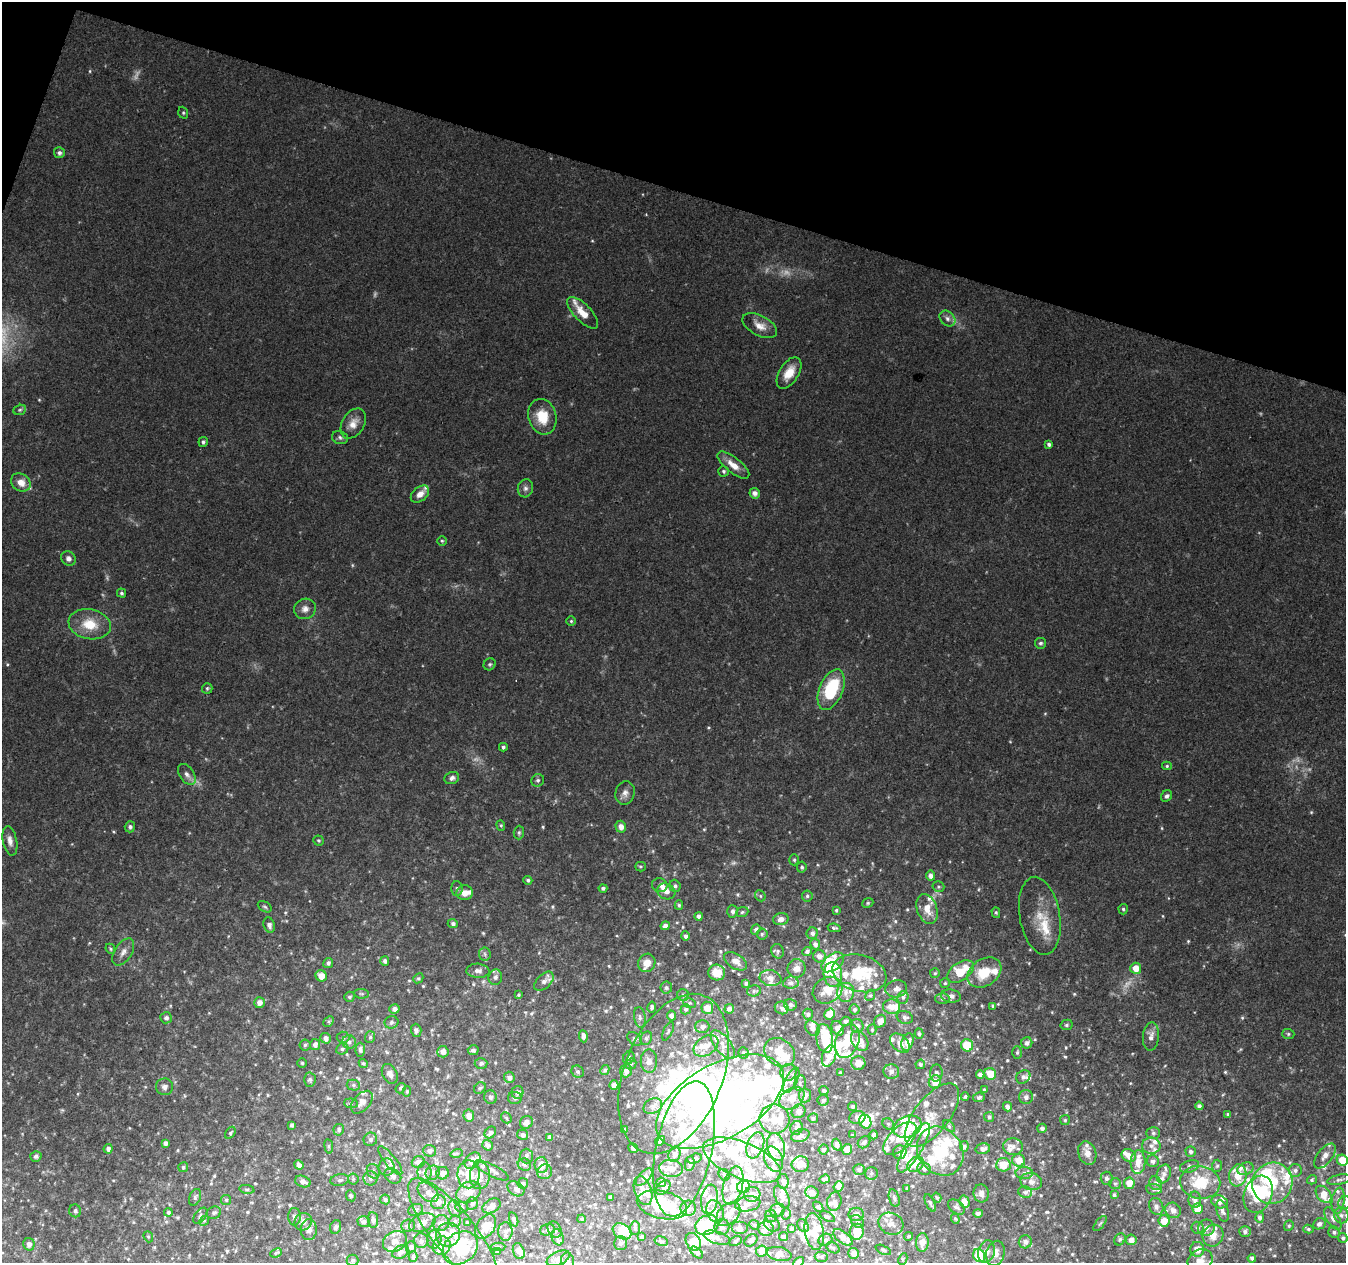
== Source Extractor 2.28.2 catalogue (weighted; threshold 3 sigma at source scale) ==
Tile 2 of 4 x 4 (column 2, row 1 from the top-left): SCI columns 1351-2694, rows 4063-5323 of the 5382 x 5538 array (HDU 1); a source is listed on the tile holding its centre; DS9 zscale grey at full resolution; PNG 1348 x 1265 px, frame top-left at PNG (2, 2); each listed source drawn as its Kron ellipse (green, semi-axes under 4 px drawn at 4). Shown black and unused: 15% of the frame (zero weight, under 2 of 3 exposures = <1% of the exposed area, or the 3 px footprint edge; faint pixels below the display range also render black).
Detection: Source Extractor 2.28.2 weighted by HDU 2 'WHT'; one run over the whole footprint, this tile lists its part. Background 0.0592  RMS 0.0067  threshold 0.0301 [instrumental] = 3 sigma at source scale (4.5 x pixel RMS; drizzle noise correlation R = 1.50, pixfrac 1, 0.0396/0.0396 arcsec/px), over >= 5 px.
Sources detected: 820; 8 too faint to see at this stretch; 26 inside a brighter object's white glare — neither listed nor drawn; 151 inside a brighter listed object's ellipse — not listed separately; of the other 635, all 500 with FLUX_AUTO >= 0.925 (the completeness limit of this list) listed and drawn (135 fainter detections not listed), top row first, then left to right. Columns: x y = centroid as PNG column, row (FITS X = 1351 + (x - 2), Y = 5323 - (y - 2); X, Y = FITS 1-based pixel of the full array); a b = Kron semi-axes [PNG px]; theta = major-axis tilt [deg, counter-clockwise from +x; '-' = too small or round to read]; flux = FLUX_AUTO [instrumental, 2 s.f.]
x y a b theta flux
183 113 6 4 -70 1
59 153 5 5 - 2.2
583 313 20 8 -46 9.6
947 319 9 7 -47 2.7
760 326 19 10 -28 7.1
789 373 17 9 58 10
20 410 6 5 - 1.1
542 417 18 14 -74 17
353 424 16 11 59 7
340 438 8 6 -15 1.8
203 442 5 4 - 1.5
1049 444 4 3 - 1.8
733 465 19 7 -39 8.1
724 471 5 5 - 1.3
21 482 10 8 -33 6.9
525 488 9 7 75 2.6
755 493 5 5 - 3.2
420 494 10 7 40 5.3
442 541 4 4 - 0.92
68 558 8 7 - 2.8
121 593 5 4 - 1.2
305 609 11 10 - 4.3
571 621 5 5 - 1.1
90 624 21 15 -11 17
1040 643 6 5 - 1.4
490 664 6 5 - 1.2
207 688 5 5 - 1.1
831 690 21 11 68 42
503 747 4 4 - 1.5
1167 766 5 4 - 1
187 774 12 7 -55 3.3
452 778 7 6 - 2.4
538 780 6 6 - 1.6
625 793 12 9 74 4
1167 796 6 5 - 1.9
501 825 5 4 - 0.97
130 827 5 5 - 1.7
621 827 6 5 - 4.6
519 833 7 5 89 1.3
319 840 5 5 - 1.2
10 841 15 7 -79 4.7
794 860 5 5 - 1.2
640 867 5 4 - 1
802 867 5 4 - 1.4
930 876 5 4 - 3.4
528 880 4 4 - 1.4
660 885 8 7 - 2.2
675 886 6 5 - 1.7
938 887 6 5 - 1.1
457 888 7 5 -88 1.6
603 888 4 4 - 1.6
666 891 9 7 -26 4.8
464 893 8 7 - 5.4
760 896 6 5 - 1
807 896 5 5 - 1.3
868 903 6 4 23 0.96
679 905 5 4 - 1
265 907 7 5 -31 1.2
927 909 15 10 -70 8.6
1123 909 5 4 - 1.2
836 910 4 3 - 0.95
732 911 6 5 - 2.2
742 912 6 4 22 1.2
996 913 5 4 - 1.1
699 916 4 4 - 2.5
1040 916 39 20 -80 17
781 919 8 6 15 3.8
453 924 5 4 - 1.8
269 925 8 5 -72 2.6
665 926 4 4 - 3.1
834 928 6 3 -10 1.3
756 929 5 4 - 1.4
812 933 6 5 - 2.4
762 934 5 5 - 1.3
685 936 4 4 - 1.8
815 944 5 5 - 2.6
110 949 5 4 - 1
778 951 7 6 - 1.4
807 951 5 4 - 2
123 952 15 8 57 4.7
485 954 6 5 - 1.6
819 956 6 6 - 3.4
385 961 5 4 - 1.8
735 961 13 7 -31 5.1
833 962 12 8 37 6.8
328 963 5 4 - 2.1
647 963 9 8 - 7.7
796 968 9 9 - 4
1136 968 5 5 - 9.2
478 971 12 7 -3 3.4
960 971 15 9 35 22
717 972 8 7 - 8.6
859 973 27 18 -15 30
935 973 5 5 - 1
984 973 18 13 35 20
833 974 12 9 -87 6.8
321 976 6 5 - 6.6
495 977 8 6 75 2.5
418 978 5 4 - 1.1
770 978 11 8 -10 3.9
544 981 12 7 44 3.8
746 983 4 3 - 1.4
791 983 8 6 9 2.4
945 983 5 5 - 0.97
666 988 6 5 - 1.5
896 989 11 8 9 3.7
828 990 15 12 30 11
754 991 7 5 15 1.4
846 992 9 8 - 3.9
362 994 7 4 -6 1.1
518 995 3 3 - 0.97
683 995 6 6 - 1.3
870 995 6 4 65 1.1
951 996 10 6 -8 3
349 997 5 5 - 1.3
903 997 7 5 75 1.8
942 999 7 5 1 1.4
259 1003 5 5 - 4.6
689 1003 6 5 - 1.1
790 1005 6 6 - 2
993 1006 4 3 - 1.4
652 1007 5 4 - 1.4
892 1007 8 7 - 6.7
707 1008 6 6 - 7.1
782 1008 7 6 - 2.3
394 1009 5 5 - 3.2
686 1009 5 5 - 1.8
729 1009 5 4 - 2.6
855 1009 5 5 - 1.6
808 1014 5 5 - 1.9
830 1014 6 5 - 10
671 1016 5 4 - 2.6
640 1017 10 6 -80 2.2
905 1017 8 6 -19 2.2
166 1018 6 5 - 2.3
329 1021 6 4 44 1.1
845 1021 5 4 - 1.7
880 1021 7 5 50 4.7
391 1022 7 6 - 1.6
1066 1025 6 5 - 1.4
857 1026 7 6 - 3.6
702 1027 7 6 - 3
812 1028 8 6 -56 3.8
838 1028 8 5 -60 5
416 1030 6 5 - 2
872 1030 5 4 - 1.1
668 1031 10 4 65 1.4
919 1034 5 4 - 1.3
1288 1034 6 5 - 1.2
583 1036 6 4 -84 2.4
343 1037 6 5 - 1.8
370 1037 6 5 - 1.4
1151 1037 14 8 85 5
326 1038 5 5 - 3.6
646 1038 7 5 62 1.5
825 1038 15 8 -80 27
634 1039 8 5 -41 1.6
847 1041 17 11 70 20
860 1041 11 7 -57 8.6
349 1042 7 6 - 2.1
907 1042 9 5 71 6.9
900 1043 11 7 -43 5.4
1027 1043 6 5 - 2.5
305 1045 5 5 - 1.3
315 1045 5 5 - 3.2
723 1045 17 8 -52 5.2
967 1045 6 6 - 20
706 1046 13 9 34 7.1
342 1049 6 5 - 1.4
360 1050 7 5 89 1.8
473 1050 5 5 - 1.9
443 1052 6 5 - 3.6
779 1052 16 13 -37 11
1017 1052 6 4 88 1.2
744 1053 5 5 - 1.5
829 1056 11 7 71 7.2
629 1058 7 5 59 1.5
649 1061 11 8 89 4.6
302 1063 5 4 - 0.94
363 1063 5 4 - 1
481 1063 6 5 - 1.7
858 1063 7 7 - 6.6
631 1064 6 5 - 1.1
920 1064 5 4 - 1.5
605 1070 5 4 - 1.6
626 1071 6 5 - 4
891 1071 8 7 - 2.6
578 1072 6 5 - 1.5
788 1072 8 8 - 3.2
840 1073 4 3 - 1.7
936 1073 8 6 87 2
390 1074 10 7 -62 3.7
674 1074 84 49 68 140
990 1074 6 5 - 11
980 1075 4 4 - 3.8
509 1077 6 5 - 2.6
1023 1077 7 6 - 2.5
310 1080 7 5 86 1.4
791 1080 14 5 63 3.6
935 1082 7 6 - 6.8
800 1083 8 6 80 2.1
353 1085 7 5 -14 1.5
614 1085 4 4 - 3.5
165 1087 8 8 - 3.1
401 1088 5 4 - 1.2
480 1088 6 5 - 1.6
984 1090 3 3 - 1.1
407 1091 5 4 - 1
824 1091 4 4 - 2.1
517 1092 6 6 - 3.7
805 1095 7 6 - 3.4
490 1097 7 6 - 1.8
965 1097 4 3 - 1
979 1097 6 5 - 1.5
1026 1097 7 7 - 2.5
515 1098 7 6 - 1.5
792 1098 13 10 35 11
823 1100 5 5 - 1.4
362 1102 13 8 48 4.8
720 1102 70 37 29 450
351 1103 7 5 -6 1.3
653 1106 10 7 28 3.5
852 1106 5 4 - 1.4
1199 1106 4 4 - 1.9
1007 1107 5 4 - 2.5
799 1111 7 6 - 3.3
1228 1114 4 4 - 1
932 1115 38 17 52 14
469 1116 6 5 - 5.5
857 1117 8 6 12 3.7
989 1117 5 5 - 1.2
506 1118 6 5 - 0.96
813 1118 5 5 - 1.1
774 1119 15 14 - 10
1065 1120 5 5 - 1.1
526 1122 7 6 - 3.5
865 1122 7 6 - 17
888 1124 6 5 - 1.4
292 1125 4 3 - 1.7
949 1126 7 4 -46 1.1
908 1127 14 10 22 15
797 1128 7 6 - 2.5
1042 1128 5 4 - 1.9
339 1130 6 5 - 1.6
624 1130 4 3 - 2.4
230 1133 7 4 55 1.1
490 1133 6 5 - 2.1
1153 1133 7 6 - 1.7
523 1135 5 5 - 2.6
853 1135 4 3 - 0.97
874 1135 4 4 - 2.3
800 1136 9 6 17 3.2
550 1137 4 4 - 3
370 1139 7 6 - 2.1
900 1139 21 11 43 11
660 1141 5 4 - 2.5
864 1142 7 5 41 2.1
165 1143 4 4 - 2.2
487 1145 5 5 - 2.5
755 1145 13 8 70 11
837 1145 6 4 -69 2.4
329 1146 7 4 -82 1.2
964 1146 5 4 - 1.9
1151 1146 9 8 - 4.2
776 1147 14 8 -75 14
1013 1147 10 8 -4 4.1
633 1148 5 3 - 1.7
914 1148 28 8 59 9.6
108 1149 5 4 - 2.4
684 1149 69 28 78 55
847 1149 5 5 - 7.2
983 1149 7 5 13 3.4
823 1150 5 5 - 1.6
429 1151 6 6 - 2.5
940 1151 26 22 -54 34
1191 1151 5 5 - 1.7
900 1152 7 6 - 3.4
457 1153 6 4 16 0.94
1087 1153 12 9 -71 4.5
675 1154 8 6 73 2.9
1129 1155 7 6 - 5.3
36 1156 6 5 - 1.8
526 1156 7 6 - 2
1325 1156 15 7 52 4.5
694 1159 7 5 16 1.9
774 1159 13 9 -68 6.1
742 1160 41 18 -22 31
1019 1160 6 6 - 9.2
1342 1160 6 5 - 9
390 1161 18 5 -52 3.7
473 1161 9 6 48 6.2
1153 1161 6 6 - 2.4
418 1162 6 5 - 3.7
1138 1162 12 7 88 8
690 1164 7 4 82 2.1
800 1164 8 7 - 9.7
916 1164 9 7 38 12
299 1165 5 4 - 2.6
524 1165 7 6 - 1.9
541 1165 8 6 -88 7.3
1003 1165 7 6 - 11
1189 1166 10 6 18 2.4
1217 1166 6 5 - 1.3
183 1167 5 5 - 1.2
386 1167 8 8 - 2.8
671 1168 12 8 -6 5.1
859 1169 6 5 - 1.5
924 1169 7 6 - 2.4
1245 1169 8 6 21 2.4
492 1170 19 6 -27 3.7
1295 1170 6 6 - 1.8
373 1171 7 6 - 1.7
424 1172 10 7 89 3.9
545 1172 7 7 - 2.4
433 1173 7 7 - 2.4
443 1173 6 6 - 3.5
871 1173 6 6 - 1.9
1024 1173 8 6 1 2.3
468 1174 14 11 -90 12
1164 1174 9 7 69 3.3
724 1175 6 5 - 1.4
1238 1175 11 8 81 12
393 1176 9 6 -32 2.9
480 1176 13 10 87 5.5
644 1177 11 5 46 2.7
370 1178 7 7 - 2.2
1106 1178 7 6 - 1.9
353 1179 5 5 - 1
825 1179 5 4 - 1.9
340 1180 9 5 9 2
1312 1180 5 4 - 1.1
1339 1180 12 5 12 1.9
303 1181 8 5 -20 4.1
783 1181 7 5 -82 2.8
1031 1181 11 8 -12 4.7
661 1182 5 4 - 1.4
1200 1182 20 16 -9 22
523 1183 5 5 - 1.5
1129 1183 6 5 - 6.4
1156 1183 7 6 - 2.3
1272 1183 21 20 - 28
1115 1184 6 5 - 1.3
733 1185 19 9 76 11
839 1186 5 4 - 4.7
743 1187 6 6 - 19
663 1188 8 5 43 2.3
247 1189 8 4 -8 1
516 1189 9 6 -34 2.8
907 1189 3 3 - 0.96
1154 1189 8 5 -8 1.6
643 1191 15 8 -71 5.5
428 1192 12 8 -40 4.3
469 1192 13 9 30 6.9
1025 1192 7 5 -23 1.7
812 1193 7 6 - 4.7
981 1193 9 7 -84 2.8
752 1194 8 7 - 3.9
1258 1194 19 14 69 41
1324 1194 9 6 -51 10
1114 1195 4 3 - 1.4
351 1196 6 4 -64 1.3
195 1197 9 5 68 1.7
610 1197 4 3 - 1.5
782 1197 12 6 -65 3.6
894 1198 9 5 -74 1.8
937 1198 5 4 - 1.2
385 1199 5 4 - 1.6
709 1199 15 8 81 7.8
226 1200 5 5 - 1.1
1195 1200 8 6 -90 2.9
834 1201 9 7 77 2.7
1338 1201 13 6 82 3.6
438 1202 7 7 - 3.7
964 1202 6 5 - 5.7
1220 1202 8 6 -20 2.9
1345 1202 7 6 - 1.8
472 1203 6 5 - 1.4
930 1203 9 4 -65 1.5
748 1204 13 7 10 4.7
662 1205 25 14 -13 30
492 1206 10 6 29 4.7
462 1207 6 5 - 1.1
818 1207 6 4 -46 1.6
956 1207 9 6 -36 2
1156 1207 9 7 -68 2.8
455 1208 8 6 -72 2.1
688 1208 7 7 - 3.1
1197 1208 5 5 - 12
416 1210 7 5 24 1.8
777 1210 7 6 - 2.8
1173 1210 8 7 - 3.9
75 1211 6 6 - 2
715 1211 12 8 -67 5
1222 1211 11 5 -73 2.3
168 1212 4 4 - 1.4
214 1213 7 6 - 1.6
978 1213 5 4 - 1.9
728 1214 14 9 43 5.5
786 1214 6 5 - 1.1
856 1214 8 6 -9 3.2
1341 1215 8 7 - 2.6
200 1216 9 5 53 1.8
771 1216 6 6 - 1.5
294 1217 9 6 90 2.5
827 1217 8 4 -27 1
1260 1218 5 4 - 2.1
1333 1218 13 6 -57 3.4
514 1219 7 4 -72 1.7
582 1219 4 4 - 1.1
955 1219 5 4 - 0.97
373 1220 8 5 -84 2.4
204 1221 5 4 - 0.99
455 1221 6 6 - 1.6
857 1221 7 5 -47 1.8
1164 1221 6 5 - 9
303 1222 9 8 - 4.1
364 1222 6 5 - 2.1
422 1222 14 8 21 5.3
441 1223 8 7 - 2.4
467 1223 4 3 - 0.95
1100 1223 9 3 50 0.96
772 1224 9 7 -40 2.4
891 1224 13 10 -26 5.7
1319 1224 6 5 - 2.4
707 1225 12 9 26 20
754 1225 5 4 - 0.94
408 1226 7 6 - 1.8
486 1226 13 9 57 13
803 1226 7 5 -51 2.1
1289 1226 5 4 - 1.2
336 1227 7 5 67 1.7
722 1227 8 7 - 2.3
635 1228 7 5 -89 1.3
739 1228 8 6 0 2.5
792 1228 4 4 - 1.3
1197 1228 6 6 - 1.8
1206 1228 8 8 - 3.7
766 1229 8 7 - 3.1
1308 1229 5 4 - 1.2
309 1230 10 8 88 3.7
547 1230 7 5 16 1.5
555 1230 8 6 -60 1.9
505 1231 9 7 89 3.1
622 1231 10 7 -33 14
814 1231 18 9 -81 9
1245 1231 6 5 - 2.2
453 1232 67 21 -51 45
857 1232 8 7 - 14
1334 1232 6 5 - 1.6
448 1235 12 12 - 7.2
909 1236 4 3 - 1.1
1213 1236 11 10 - 7.1
148 1237 6 4 -68 0.97
557 1237 8 6 -69 2
642 1237 3 3 - 1.4
783 1237 4 4 - 2.1
843 1237 11 5 -38 7.2
717 1238 14 6 -17 2.8
1343 1238 5 4 - 1.5
434 1239 9 7 87 3.3
1120 1239 6 5 - 1.4
751 1240 7 5 39 2.1
825 1240 7 5 27 1.6
1131 1240 5 5 - 3.9
395 1241 12 10 30 4.8
421 1241 7 7 - 2.3
661 1241 7 4 -17 1.1
735 1241 6 4 27 1.1
693 1242 9 7 -62 9.6
922 1242 9 6 86 7
1025 1242 6 6 - 3.3
620 1243 7 6 - 1.9
29 1244 6 5 - 3.4
442 1246 9 8 - 6.1
411 1247 5 5 - 2
498 1247 7 4 2 1.3
460 1248 19 15 37 20
833 1248 7 5 -29 1.1
1197 1249 7 7 - 6.1
883 1250 8 4 -24 1.2
519 1251 8 5 -71 4
762 1251 5 5 - 5.1
400 1252 9 6 29 2.1
497 1252 4 4 - 1.3
986 1252 11 8 75 5.2
276 1253 6 4 24 1
697 1253 7 4 -42 1.7
854 1253 5 5 - 4
995 1253 13 9 75 5.7
779 1254 12 7 -12 3.1
979 1256 7 5 -60 36
413 1257 5 4 - 1.1
821 1257 6 5 - 1.2
558 1258 12 6 24 3.8
1252 1258 4 4 - 1.7
903 1259 6 4 64 0.93
352 1260 6 5 - 1.3
568 1260 8 6 -80 2.4
1200 1261 13 10 30 6.4
798 1262 6 4 46 2.1
Overlapping masked pixels (flux is a lower limit): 1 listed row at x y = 720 1102
Isophote crosses this tile's border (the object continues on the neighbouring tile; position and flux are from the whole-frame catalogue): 6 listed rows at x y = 1342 1160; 1345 1202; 1341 1215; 453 1232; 1200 1261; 798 1262
Unlisted compact peaks at least as high as the median listed source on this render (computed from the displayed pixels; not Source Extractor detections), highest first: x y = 39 400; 114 832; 1029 963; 1068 1089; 1010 742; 818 865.